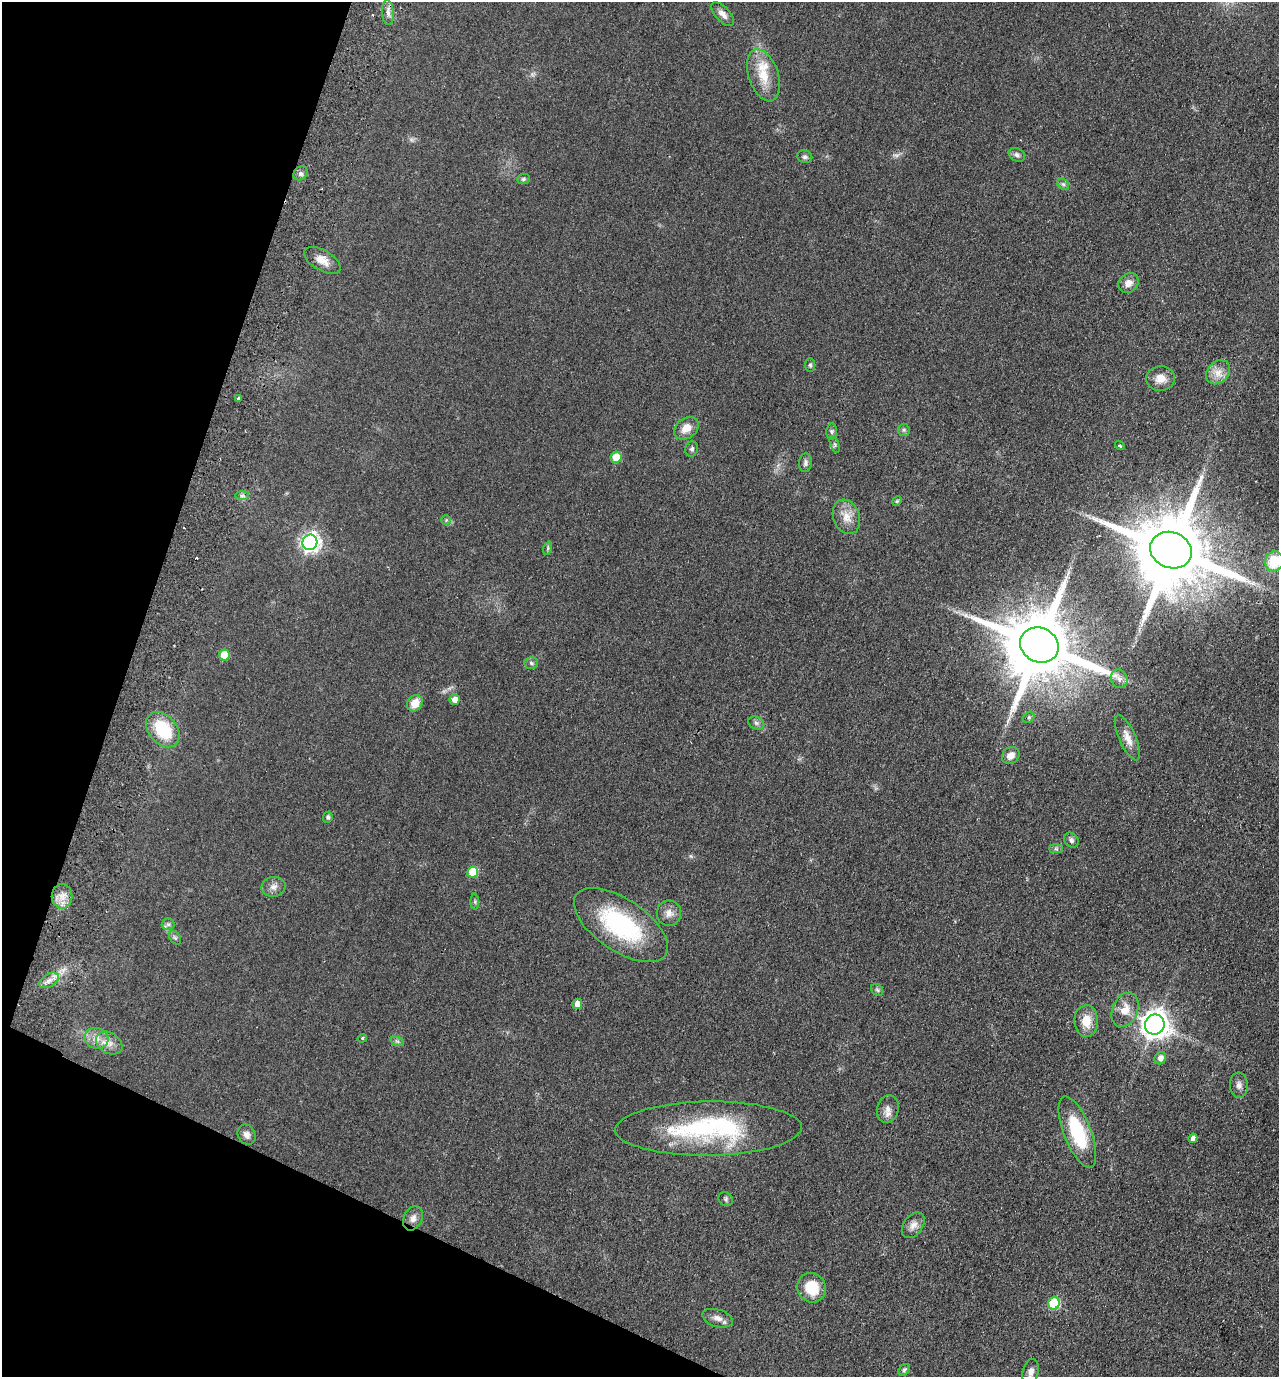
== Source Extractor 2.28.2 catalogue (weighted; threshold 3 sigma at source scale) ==
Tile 9 of 4 x 4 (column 1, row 3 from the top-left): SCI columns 326-1602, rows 1401-2775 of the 5626 x 5551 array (HDU 1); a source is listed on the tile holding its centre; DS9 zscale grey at full resolution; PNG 1281 x 1379 px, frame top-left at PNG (2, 2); each listed source drawn as its Kron ellipse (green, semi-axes under 4 px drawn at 4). Shown black and unused: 18% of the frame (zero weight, under 2 of 3 exposures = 3% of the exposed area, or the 3 px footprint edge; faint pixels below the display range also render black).
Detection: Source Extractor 2.28.2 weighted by HDU 2 'WHT'; one run over the whole footprint, this tile lists its part. Background 0.0879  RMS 0.0099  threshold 0.0443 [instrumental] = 3 sigma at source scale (4.5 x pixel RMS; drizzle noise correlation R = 1.50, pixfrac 1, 0.05/0.05 arcsec/px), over >= 5 px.
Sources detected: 82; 1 too faint to see at this stretch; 2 cosmic-ray / hot-pixel residue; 1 long thin detection or spike segment (spike, bleed or trail) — neither listed nor drawn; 1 inside a brighter listed object's ellipse — not listed separately; the other 77 listed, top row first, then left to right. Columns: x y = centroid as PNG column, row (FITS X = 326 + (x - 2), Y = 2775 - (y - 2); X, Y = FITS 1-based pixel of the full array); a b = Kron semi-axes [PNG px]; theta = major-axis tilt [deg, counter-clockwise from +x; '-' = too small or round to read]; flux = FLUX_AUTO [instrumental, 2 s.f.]
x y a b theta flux
388 12 12 6 -87 4.9
723 14 15 7 -47 6
763 75 27 15 -71 23
1017 155 9 6 -27 3.3
805 157 7 6 - 2.5
300 173 8 6 45 2.8
523 179 6 5 - 2
1063 184 6 5 - 2.1
322 260 20 10 -30 11
1128 283 11 9 40 7.4
810 365 7 5 -89 1.5
1218 372 13 10 45 9.2
1160 378 14 12 4 10
238 399 4 3 - 2.7
686 428 13 10 36 11
904 430 6 5 - 1.8
832 431 8 5 85 1.9
835 444 9 3 -69 1.4
1120 446 5 4 - 1.3
692 449 7 6 - 2.4
616 457 5 5 - 20
805 463 9 6 84 3.2
242 496 7 4 1 2.1
897 501 5 4 - 1.1
846 517 18 13 -70 12
446 520 5 5 - 1.3
310 542 8 7 - 410
548 548 7 4 72 1.6
1171 550 21 18 -22 14000
1274 561 10 9 - 35
1039 645 20 17 -24 12000
224 655 5 5 - 20
531 663 7 6 - 2.1
1119 679 9 8 - 4.7
455 699 5 5 - 7.6
415 703 8 7 - 12
1029 717 6 5 - 1.5
756 723 8 6 -22 2.7
163 729 20 14 -50 45
1128 738 24 8 -66 9.9
1011 755 9 7 41 6.8
328 817 6 4 66 1.9
1071 840 8 6 -47 3.1
1056 849 7 4 0 2
473 872 6 5 - 34
274 887 12 10 12 5.7
62 896 12 10 -90 9.2
475 902 8 4 -89 1.8
669 913 13 12 - 7.4
168 924 6 6 - 2.4
621 925 54 26 -34 110
175 938 8 5 -54 1.9
49 980 11 6 31 5.3
877 990 7 5 -45 1.9
577 1004 5 5 - 7.8
1125 1010 18 12 67 13
1086 1021 16 11 -89 15
1155 1025 10 9 - 1000
96 1038 12 10 -17 8.6
362 1038 4 4 - 1.2
397 1041 7 4 -18 1.9
109 1043 14 10 -32 8
1160 1058 6 5 - 5.3
1239 1085 12 9 -85 4.8
888 1109 14 10 74 6.9
708 1129 93 27 1 140
1077 1132 38 13 -69 58
247 1135 10 8 -59 4.8
1193 1138 5 4 - 4
726 1199 7 6 - 2.1
413 1218 12 9 65 6.3
913 1225 14 9 53 6.4
811 1288 15 14 - 28
1054 1303 6 5 - 66
718 1318 16 8 -16 6.2
904 1370 7 5 45 1.7
1031 1372 13 7 78 5.9
Overlapping masked pixels (flux is a lower limit): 1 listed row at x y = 1171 550
Isophote crosses this tile's border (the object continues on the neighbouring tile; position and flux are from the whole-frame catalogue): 2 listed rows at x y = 1274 561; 1031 1372